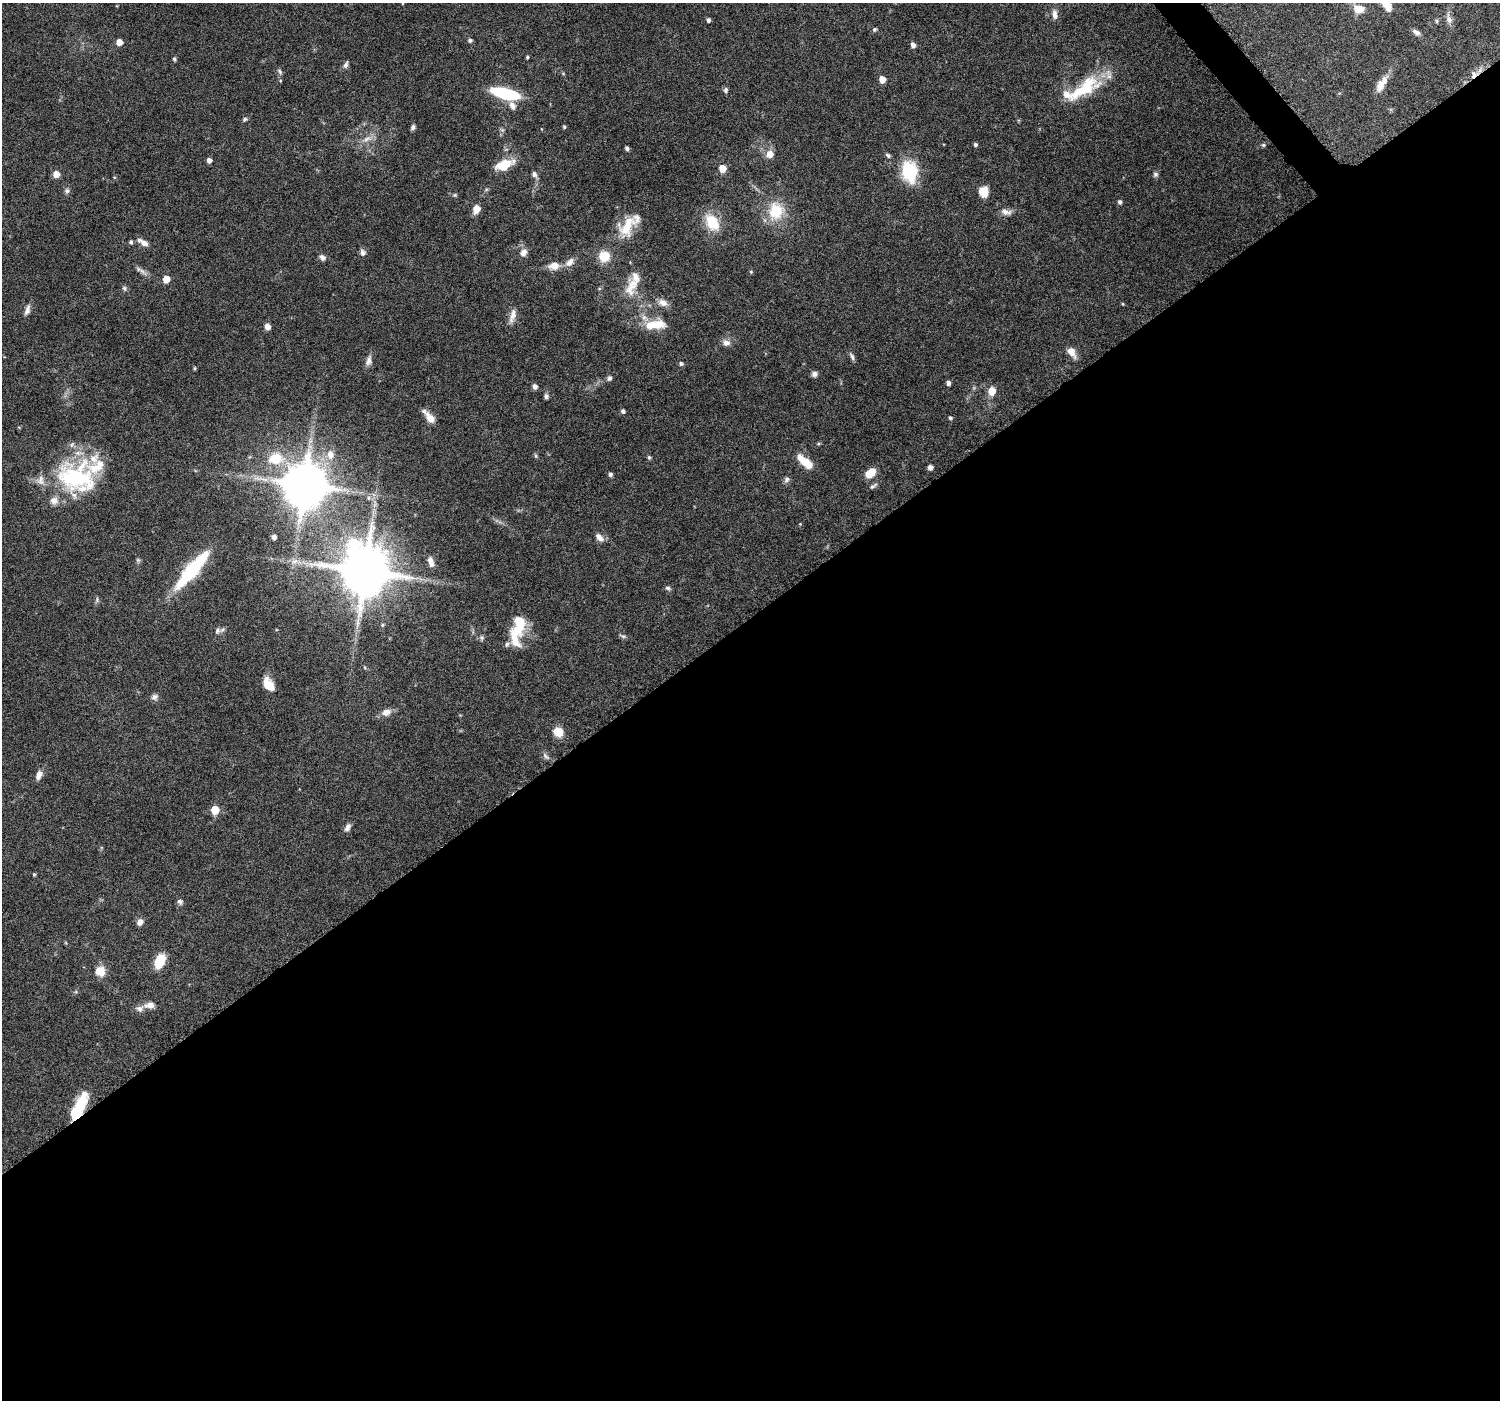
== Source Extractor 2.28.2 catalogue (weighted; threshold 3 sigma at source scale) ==
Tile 15 of 4 x 4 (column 3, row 4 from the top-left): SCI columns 3012-4509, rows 220-1617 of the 6018 x 5967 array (HDU 1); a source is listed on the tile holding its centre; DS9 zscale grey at full resolution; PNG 1502 x 1402 px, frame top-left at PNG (2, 3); no overlay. Shown black and unused: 56% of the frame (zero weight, under 6 of 12 exposures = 1% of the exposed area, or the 3 px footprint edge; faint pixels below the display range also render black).
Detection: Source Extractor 2.28.2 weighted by HDU 2 'WHT'; one run over the whole footprint, this tile lists its part. Background 0.0622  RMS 0.0027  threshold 0.011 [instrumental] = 3 sigma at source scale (4.09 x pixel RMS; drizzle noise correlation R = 1.36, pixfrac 0.8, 0.0396/0.0396 arcsec/px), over >= 5 px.
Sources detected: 138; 12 inside a brighter listed object's ellipse — not listed separately; the other 126 listed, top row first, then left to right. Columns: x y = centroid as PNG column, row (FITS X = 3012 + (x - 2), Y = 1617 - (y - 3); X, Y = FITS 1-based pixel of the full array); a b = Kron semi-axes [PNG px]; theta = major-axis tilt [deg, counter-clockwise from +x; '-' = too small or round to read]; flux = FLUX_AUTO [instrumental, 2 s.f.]
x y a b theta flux
1359 9 13 10 -7 3
1055 15 13 7 -82 1.5
1449 19 14 8 -71 1.5
708 20 4 4 - 0.68
1437 21 6 4 -90 0.33
874 29 5 4 - 0.47
1416 32 10 6 -35 1.1
470 40 5 5 - 0.62
119 42 5 5 - 2.9
913 45 6 5 - 1
527 57 4 4 - 0.29
174 59 5 4 - 0.46
346 65 10 5 68 0.76
280 71 8 4 -54 0.48
1474 74 11 6 83 1.2
882 79 5 5 - 3.3
1384 81 18 9 66 2.3
1082 89 52 17 34 13
726 90 7 5 76 0.66
505 93 25 9 -14 18
512 106 11 7 -65 1.3
245 119 6 5 - 0.45
413 127 6 5 - 0.64
564 127 4 4 - 0.31
367 139 16 8 22 2
975 144 4 4 - 0.54
1263 145 6 5 - 0.41
627 148 5 4 - 0.54
770 154 7 7 - 2.4
888 155 7 5 -31 0.51
209 160 5 4 - 1.2
503 165 21 12 21 4.8
722 168 5 5 - 4.6
910 171 21 14 -81 14
56 174 5 5 - 2.9
534 174 8 6 -58 0.81
1155 174 7 6 - 0.59
114 177 5 3 - 0.2
486 190 6 4 20 0.32
67 191 8 6 -25 0.65
983 192 11 9 -78 3.2
455 195 6 5 - 0.35
1120 202 5 5 - 0.63
476 209 7 5 67 3.6
776 211 22 19 77 8.5
1006 212 15 8 -11 1.5
712 222 20 13 -57 7.2
627 226 30 17 60 7.1
131 242 5 5 - 0.41
143 242 14 6 -31 1.8
363 252 9 7 -71 0.87
523 252 10 8 55 1.5
604 256 13 12 - 4.5
322 257 7 6 - 0.94
569 262 14 8 44 1.8
554 266 14 9 8 2.5
142 271 18 4 -41 1.1
751 272 5 4 - 0.28
166 279 5 5 - 4.1
631 287 30 15 74 5.3
124 288 7 5 -62 0.5
663 303 12 8 -23 1.9
1123 304 5 3 - 0.22
27 310 14 6 73 1.2
512 316 21 7 74 1.8
655 325 27 11 6 5.7
267 327 5 5 - 2.2
726 343 10 8 -19 1.4
1071 352 13 8 -57 2.3
852 357 12 5 -61 0.74
369 361 15 8 76 1.3
681 364 5 4 - 0.6
195 368 5 3 - 0.26
814 374 8 7 - 0.83
609 378 6 6 - 0.66
948 383 5 4 - 0.91
535 386 5 5 - 1.2
992 391 6 5 - 4
546 396 7 5 -77 0.59
623 411 5 4 - 0.64
430 418 15 8 -52 2.5
950 418 5 4 - 0.46
330 454 14 10 -88 2.7
536 456 6 4 -89 0.35
649 457 5 4 - 0.43
276 458 24 17 9 7.2
806 462 18 7 -41 6.3
930 467 5 4 - 1.2
870 473 11 7 39 4.1
610 474 4 4 - 0.69
76 478 50 41 -21 28
786 479 9 7 63 0.75
304 485 14 12 -82 1100
873 486 12 5 31 0.71
369 498 6 6 - 0.66
274 537 4 4 - 1.2
599 537 11 7 -45 1.5
354 544 17 10 35 23
138 560 6 5 - 0.42
294 561 12 7 30 1.5
431 561 12 6 -69 1.7
192 570 47 11 50 21
365 571 14 13 - 1500
668 588 8 5 -29 0.51
97 600 8 4 82 0.46
382 625 5 5 - 0.35
519 625 29 15 86 7.1
217 631 9 8 - 0.87
623 636 10 4 -27 0.51
482 638 7 6 - 0.53
507 644 8 6 56 0.63
269 684 16 9 -58 3.8
154 697 9 7 40 0.91
386 712 12 8 15 1.9
558 732 11 9 -25 3.5
546 756 13 5 -42 0.8
39 775 12 7 70 1.5
215 810 5 5 - 7
347 827 11 6 60 1
34 874 4 4 - 0.3
180 902 8 6 -42 0.67
140 922 9 7 58 1.2
160 961 13 8 68 6.5
100 971 12 11 - 3.2
150 1005 14 8 3 1.7
78 1109 25 9 61 12
Overlapping masked pixels (flux is a lower limit): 2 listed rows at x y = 1474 74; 78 1109